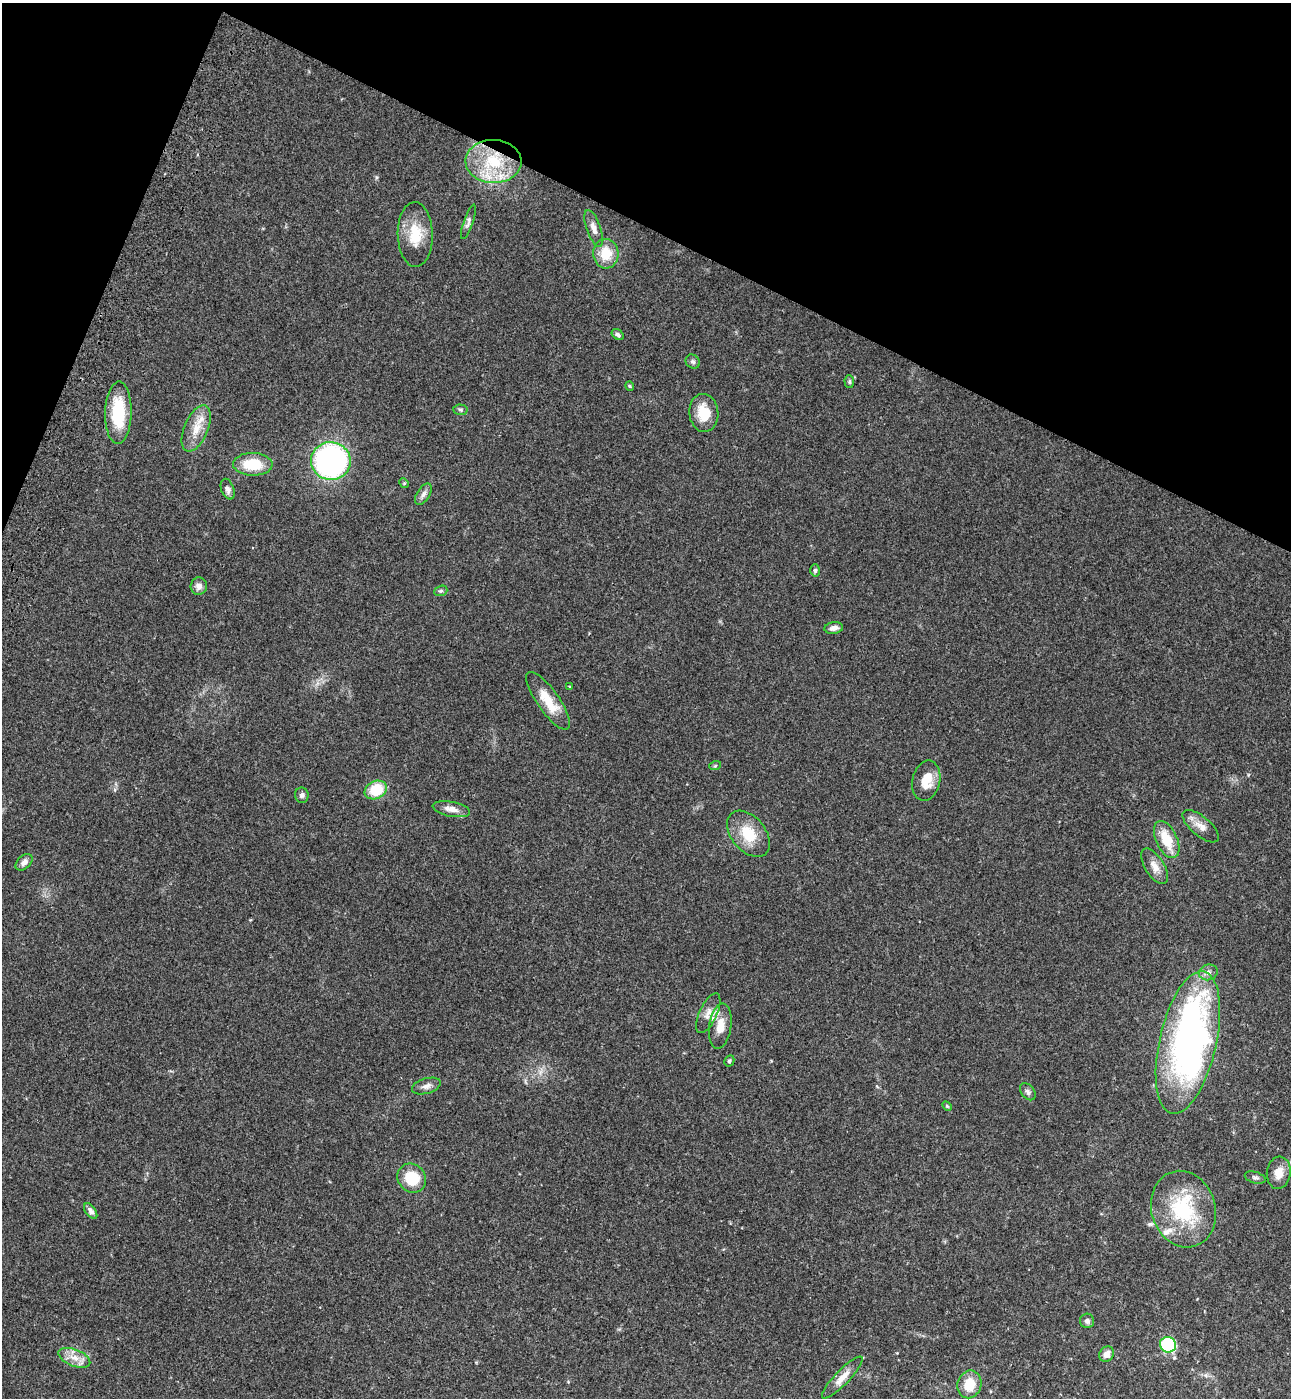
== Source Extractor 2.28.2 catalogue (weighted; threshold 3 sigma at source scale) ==
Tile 2 of 4 x 4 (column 2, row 1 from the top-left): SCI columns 1681-2969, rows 4248-5643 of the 5802 x 5712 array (HDU 1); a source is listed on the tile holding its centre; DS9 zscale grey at full resolution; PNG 1293 x 1400 px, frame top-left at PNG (2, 3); each listed source drawn as its Kron ellipse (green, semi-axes under 4 px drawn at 4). Shown black and unused: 20% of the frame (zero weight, under 3 of 4 exposures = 6% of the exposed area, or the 3 px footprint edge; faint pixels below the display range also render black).
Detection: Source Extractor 2.28.2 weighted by HDU 2 'WHT'; one run over the whole footprint, this tile lists its part. Background 0.0388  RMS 0.0065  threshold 0.0294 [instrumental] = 3 sigma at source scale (4.5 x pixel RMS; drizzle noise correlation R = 1.50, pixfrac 1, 0.05/0.05 arcsec/px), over >= 5 px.
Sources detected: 56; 1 inside a brighter object's white glare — neither listed nor drawn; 2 inside a brighter listed object's ellipse — not listed separately; the other 53 listed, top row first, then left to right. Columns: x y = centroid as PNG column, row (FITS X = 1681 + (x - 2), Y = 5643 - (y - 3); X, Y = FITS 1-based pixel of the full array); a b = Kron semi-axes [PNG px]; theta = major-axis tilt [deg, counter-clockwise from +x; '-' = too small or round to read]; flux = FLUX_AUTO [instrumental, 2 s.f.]
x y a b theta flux
493 161 28 21 -2 34
468 222 18 5 71 2.2
594 228 19 7 -71 4.4
415 234 32 17 -89 18
606 254 15 12 -88 14
618 335 6 4 -34 1.5
693 362 7 6 - 1.6
849 382 6 4 -87 0.99
630 386 4 4 - 0.66
460 410 7 5 -4 1.2
118 413 31 13 88 30
704 413 19 14 -84 14
196 428 24 12 67 11
331 461 20 19 - 160
253 464 20 11 -2 19
404 483 5 4 - 0.75
228 489 11 6 -71 2.6
423 494 12 6 58 2.6
815 570 6 4 87 1.1
199 586 9 8 - 3.6
441 591 7 5 20 1.1
834 628 9 5 9 3.1
570 687 4 3 - 0.58
548 701 34 11 -55 15
715 766 6 3 19 0.72
926 781 20 14 76 11
376 790 11 8 27 20
302 795 8 7 - 1.7
451 809 19 7 -11 5.1
1201 826 22 9 -40 6.3
748 834 26 17 -50 18
1167 839 20 10 -65 16
24 862 10 6 42 2.8
1155 866 20 9 -58 5.8
1208 972 9 7 16 2.9
708 1013 21 9 65 5.6
720 1026 23 11 82 9.1
1188 1042 73 28 77 230
729 1061 6 5 - 1.1
426 1086 15 7 16 3.4
1028 1092 10 6 -51 1.8
947 1106 6 3 -45 0.69
1279 1173 16 12 82 8
412 1178 15 13 -45 20
1255 1178 10 5 -15 1.7
1183 1209 39 32 -73 48
91 1211 9 5 -55 2.5
1087 1321 7 7 - 2.1
1168 1345 8 7 - 42
1106 1354 8 7 - 4.3
74 1358 17 8 -21 6.5
842 1378 28 7 46 6.7
969 1384 14 12 70 13